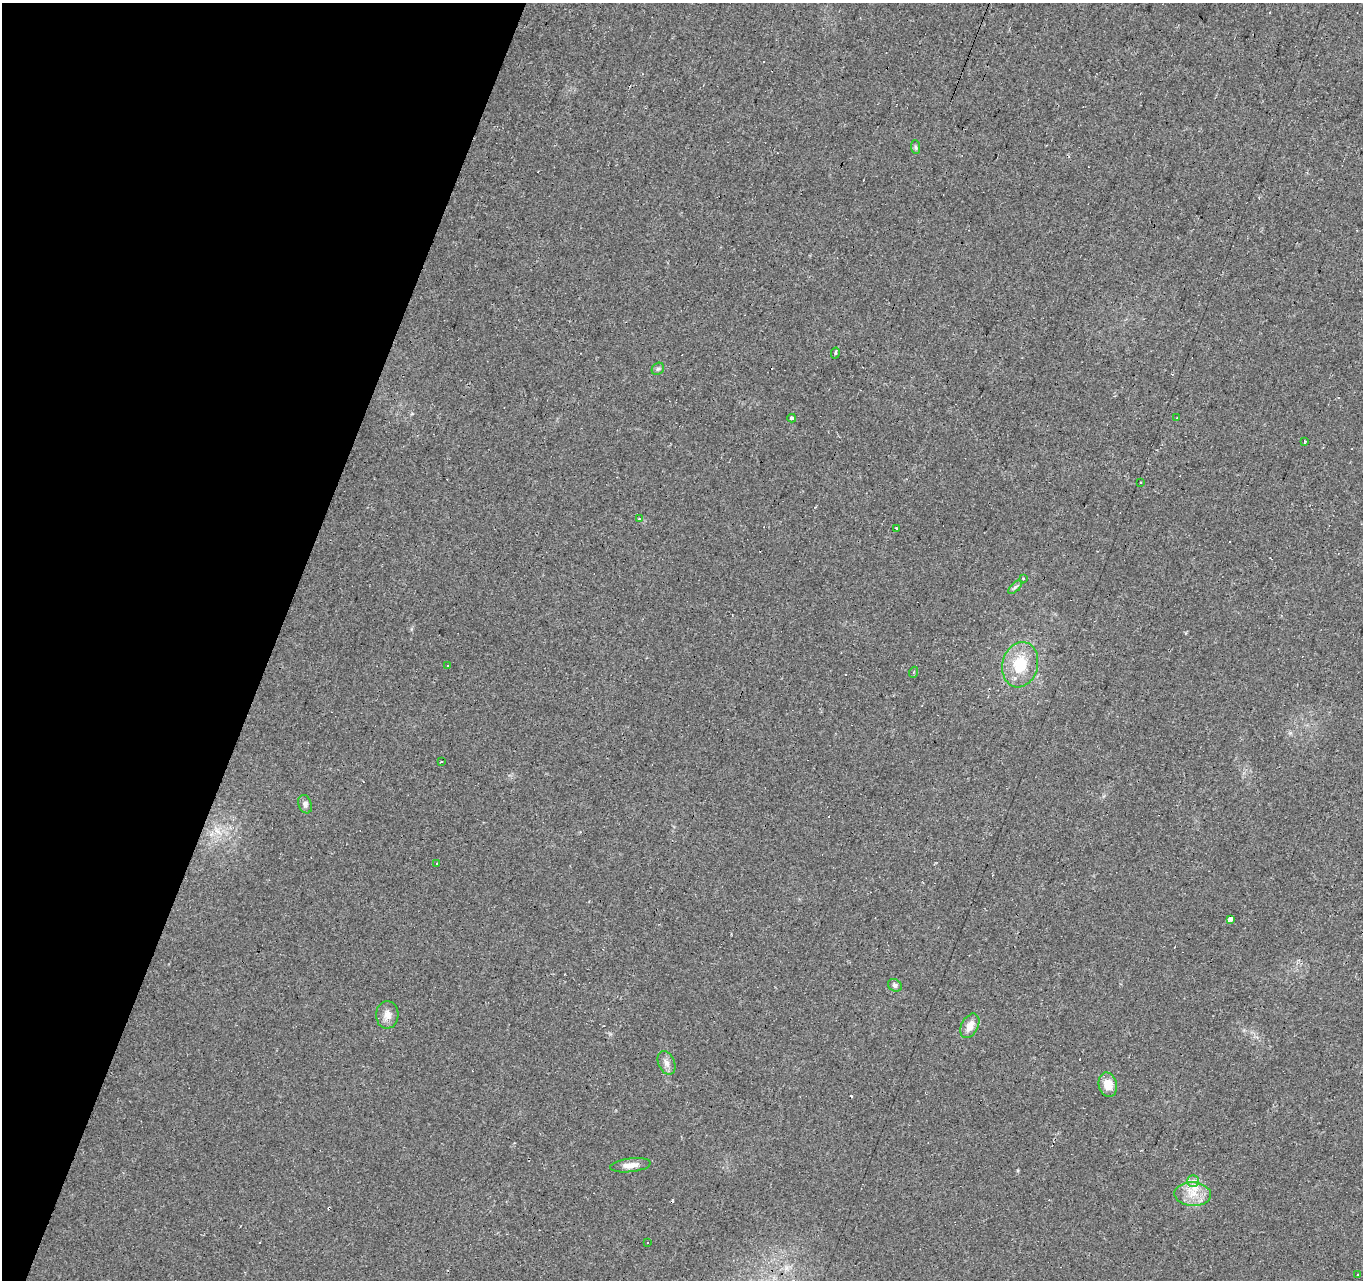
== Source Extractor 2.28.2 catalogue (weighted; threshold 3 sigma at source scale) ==
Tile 9 of 4 x 4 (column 1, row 3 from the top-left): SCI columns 5-1365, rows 1553-2830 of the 5449 x 5596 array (HDU 1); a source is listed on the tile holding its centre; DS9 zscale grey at full resolution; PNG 1365 x 1282 px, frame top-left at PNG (2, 3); each listed source drawn as its Kron ellipse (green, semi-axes under 4 px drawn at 4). Shown black and unused: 20% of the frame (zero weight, under 2 of 3 exposures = <1% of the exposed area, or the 3 px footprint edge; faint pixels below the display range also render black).
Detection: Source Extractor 2.28.2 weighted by HDU 2 'WHT'; one run over the whole footprint, this tile lists its part. Background 0.0448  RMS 0.0067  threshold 0.03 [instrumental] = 3 sigma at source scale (4.5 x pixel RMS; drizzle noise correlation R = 1.50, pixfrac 1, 0.0396/0.0396 arcsec/px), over >= 5 px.
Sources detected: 48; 20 cosmic-ray / hot-pixel residue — neither listed nor drawn; the other 28 listed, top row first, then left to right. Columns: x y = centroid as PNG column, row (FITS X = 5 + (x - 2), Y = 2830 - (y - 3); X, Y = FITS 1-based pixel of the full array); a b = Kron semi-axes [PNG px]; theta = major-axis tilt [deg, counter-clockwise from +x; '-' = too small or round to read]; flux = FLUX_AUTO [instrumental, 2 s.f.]
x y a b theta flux
915 147 7 4 -88 1.2
835 353 5 3 - 1.1
658 369 7 5 42 1.3
792 418 4 3 - 3.4
1177 418 3 2 - 0.9
1305 441 3 2 - 0.87
1141 482 2 2 - 0.67
639 519 4 3 - 0.74
896 528 3 3 - 1.2
1023 578 3 3 - 0.51
1015 587 9 3 45 1.2
447 665 3 2 - 0.9
1020 665 23 17 76 23
914 672 5 3 - 0.89
441 762 3 2 - 0.48
305 804 9 6 -71 2.4
437 863 3 2 - 0.51
1230 919 4 3 - 14
895 985 7 6 - 1.9
387 1015 14 11 87 5.2
970 1026 13 8 62 6.3
666 1063 12 8 -65 3.5
1108 1085 12 9 -76 8.4
630 1165 20 7 7 5.9
1193 1181 6 6 - 2.2
1193 1194 18 12 -3 11
648 1242 2 2 - 0.61
1357 1274 3 3 - 3.3